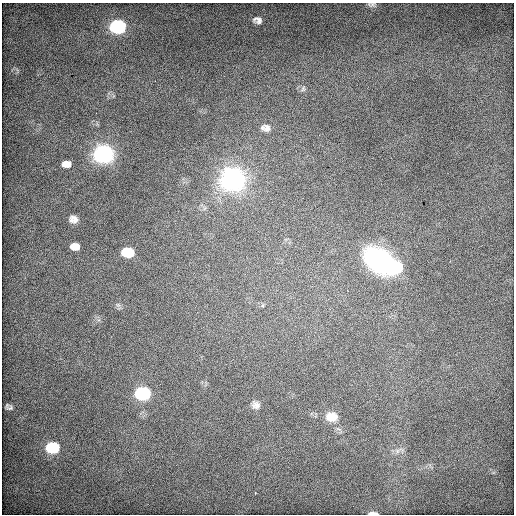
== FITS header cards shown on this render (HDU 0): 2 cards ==
NAXIS1  =                  512 / Axis length
NAXIS2  =                  512 / Axis length

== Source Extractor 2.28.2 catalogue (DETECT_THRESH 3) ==
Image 512 x 512 px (HDU 0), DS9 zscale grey, 1 PNG px = 1 image px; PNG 516 x 516 px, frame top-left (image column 1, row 512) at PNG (2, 3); no overlay
Background 621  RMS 3.8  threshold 11.4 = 3 sigma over >= 5 px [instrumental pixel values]
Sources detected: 20; all 20 listed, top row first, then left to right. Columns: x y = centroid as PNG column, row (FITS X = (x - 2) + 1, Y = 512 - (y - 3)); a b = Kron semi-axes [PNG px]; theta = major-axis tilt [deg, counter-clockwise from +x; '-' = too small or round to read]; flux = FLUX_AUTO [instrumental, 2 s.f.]
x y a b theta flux
372 5 11 5 0 690
257 20 8 6 -16 1100
118 27 10 8 -3 56000
303 89 9 6 57 680
267 128 11 10 - 1500
104 154 11 8 -5 150000
66 164 13 9 -4 2200
233 179 11 9 -4 280000
73 219 11 9 -1 1600
75 246 8 6 -10 2300
128 252 10 7 -7 13000
378 260 30 23 -40 33000
395 267 11 9 5 29000
142 394 10 8 -7 50000
256 405 11 9 -45 1400
10 408 9 7 -7 750
331 417 14 11 -5 3700
53 448 10 8 -7 21000
397 451 7 6 - 940
373 513 8 2 0 2200
At the frame edge (FLAGS 8, measured only in part): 2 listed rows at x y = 372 5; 373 513